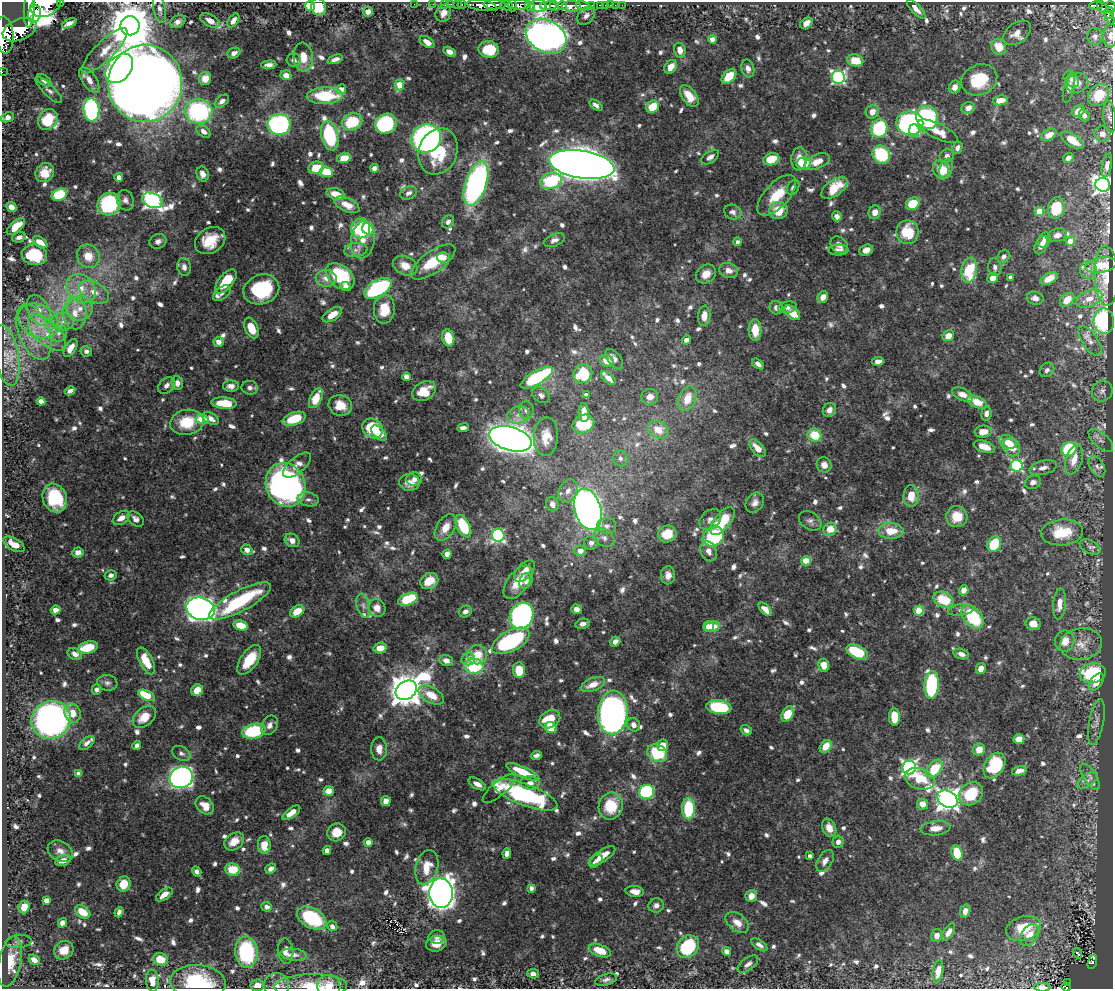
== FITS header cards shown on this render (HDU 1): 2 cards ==
NAXIS1  =                 1111
NAXIS2  =                  987

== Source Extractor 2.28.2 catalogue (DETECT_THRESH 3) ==
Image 1111 x 987 px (HDU 1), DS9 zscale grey, 1 PNG px = 1 image px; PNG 1115 x 991 px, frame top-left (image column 1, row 987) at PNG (2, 2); each listed source drawn as its Kron ellipse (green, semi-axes under 4 px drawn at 4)
Background 0.783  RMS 0.012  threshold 0.0345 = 3 sigma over >= 5 px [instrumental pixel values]
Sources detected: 970; of the 970, the 500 brightest by FLUX_AUTO listed and drawn (470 fainter detections omitted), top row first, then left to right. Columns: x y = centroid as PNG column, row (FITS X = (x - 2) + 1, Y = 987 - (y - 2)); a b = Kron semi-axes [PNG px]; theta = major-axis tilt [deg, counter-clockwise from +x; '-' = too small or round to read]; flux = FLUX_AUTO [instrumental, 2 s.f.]
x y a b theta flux
60 3 3 2 - 56
46 4 16 11 27 2600
414 4 2 2 - 3
433 4 2 2 - 6.2
445 4 3 3 - 22
451 4 2 2 - 9.9
457 4 3 2 - 5.8
462 5 4 3 - 22
482 5 15 5 -9 1100
495 5 11 4 -2 1000
512 5 7 3 -87 130
518 5 11 5 -2 690
562 5 5 3 - 330
591 5 3 3 - 68
600 5 4 3 - 38
605 5 2 2 - 6
610 5 2 2 - 7.3
615 5 2 2 - 3.9
622 5 2 2 - 4.9
1096 5 7 3 -1 94
310 6 5 5 - 42
507 6 6 4 -19 230
530 6 5 4 - 170
538 6 8 6 6 400
548 6 8 4 1 1200
554 6 5 3 - 640
571 6 9 5 2 1200
583 6 7 4 -16 190
1111 6 6 3 -74 250
319 7 9 7 -72 22
1102 7 6 4 -68 150
29 9 18 5 87 2500
159 9 14 6 -77 4.3
916 9 12 5 -46 5.7
368 12 5 4 - 5.5
443 13 9 7 55 4.8
1109 13 6 5 - 140
34 14 9 6 80 1100
586 16 10 7 50 4
1110 18 6 4 -59 87
233 20 8 4 53 4.8
210 21 11 6 -28 7.3
178 22 8 6 30 3.6
69 23 8 4 25 4.9
806 23 7 5 38 6.8
130 26 9 9 - 3500
20 30 18 10 22 2700
1017 33 16 10 35 7.2
4 35 18 9 -85 2800
546 36 21 15 -29 950
1095 36 8 7 - 3.5
1110 36 12 7 86 3.9
712 39 4 4 - 9.9
427 42 8 5 -34 6.2
999 47 8 7 - 14
489 49 10 8 -2 25
680 50 7 6 - 6.9
105 51 31 9 45 13
450 52 6 4 -32 5.5
234 53 7 5 27 4.4
303 57 14 9 -85 12
335 59 8 4 20 3.2
294 60 7 6 - 3.1
855 60 8 6 -14 15
269 65 7 4 4 3.4
671 67 7 5 54 7.2
119 68 16 11 50 260
748 68 9 6 -76 4.3
2 72 2 2 - 6
286 75 5 5 - 6.3
729 76 9 6 46 16
838 77 6 6 - 150
205 78 6 6 - 11
1071 79 9 6 -49 3.1
44 80 8 5 -34 4.4
89 80 14 7 -56 8.1
979 80 18 15 25 35
145 83 39 37 81 2000
1077 83 11 9 23 7.1
399 85 5 4 - 21
955 87 7 5 67 5.4
1069 88 15 5 77 3.6
341 89 5 4 - 7.1
49 90 18 6 -44 3.8
1099 95 12 9 51 21
325 96 18 8 2 43
689 96 12 7 -53 14
1000 100 7 5 9 9.9
222 101 8 5 39 3.5
596 105 7 4 -36 3
653 107 7 6 - 21
968 108 7 5 27 6.2
91 110 11 8 -85 120
198 111 14 12 -3 110
1078 111 7 5 33 8.5
872 112 7 6 - 7
1084 115 6 5 - 3.3
7 117 7 4 22 5.6
927 117 12 11 - 110
1110 117 16 6 -84 3.1
48 119 11 9 57 25
352 122 10 8 22 33
910 123 13 12 - 220
279 124 11 10 - 160
386 124 11 9 26 89
879 129 9 8 - 63
203 131 8 5 -42 4.4
914 131 6 5 - 25
938 131 22 7 -26 12
1102 134 8 8 - 4.2
1049 135 8 5 32 8.6
330 136 15 8 -77 63
426 138 15 14 - 240
1072 140 12 6 -33 13
957 148 6 5 - 3.3
438 152 24 19 67 41
881 155 9 8 - 51
947 156 7 6 - 3.6
710 157 10 5 35 4.1
344 158 7 5 13 13
1068 158 5 4 - 3.4
771 159 8 6 16 18
799 159 11 8 82 8
817 162 13 7 23 10
582 164 33 14 -9 2000
803 164 7 6 - 22
1107 165 12 5 78 4.4
316 168 8 6 19 17
374 168 4 4 - 5.2
946 169 10 6 71 6.2
941 170 10 7 -72 14
326 172 6 5 - 21
45 173 10 9 - 12
203 174 7 6 - 4.7
119 177 4 4 - 4.2
551 181 11 8 15 51
476 184 23 10 71 230
1103 185 7 7 - 330
793 188 8 5 60 3.3
835 188 15 8 35 22
408 193 8 6 26 3.7
336 194 9 5 -18 10
59 195 8 5 20 43
777 195 25 12 47 22
125 200 10 8 -67 4
152 200 11 7 -25 280
109 204 12 11 - 71
913 204 7 6 - 23
347 205 13 7 -25 9.1
11 207 5 4 - 9.3
1056 208 11 8 73 27
778 210 9 8 - 17
1039 211 4 4 - 26
733 212 9 7 -23 3.8
875 212 7 6 - 6.1
837 216 5 4 - 3.3
448 222 7 5 55 3
16 226 11 5 41 13
361 228 10 9 - 57
368 229 6 5 - 28
907 232 12 11 - 26
1057 235 9 6 17 4.7
19 237 7 5 16 4
363 240 19 11 82 12
554 240 11 6 21 3.6
1044 240 8 6 60 4.9
158 241 9 7 22 3.4
210 241 16 12 33 19
1070 241 5 4 - 9.4
40 242 8 5 -33 9.2
737 242 4 4 - 3.7
839 245 9 7 -39 4.4
1041 245 9 6 63 5.6
356 250 12 7 7 4.3
838 250 10 5 1 4.5
866 250 7 5 23 5.4
34 255 12 10 -10 36
88 256 12 11 - 12
444 257 6 5 - 4.1
1004 257 7 5 53 3
433 262 26 10 35 26
1101 265 15 7 8 14
405 266 13 9 -24 10
184 267 9 6 -81 4.1
995 267 9 6 -82 3
728 270 9 7 -19 6.3
969 270 12 7 80 41
1088 270 9 8 - 3.9
706 274 11 8 39 7.9
340 276 16 11 -38 53
1106 276 30 12 -88 8.9
1010 277 4 3 - 3.6
326 278 10 8 -5 7.4
993 278 5 5 - 10
1049 278 9 5 30 13
226 281 14 7 51 26
346 286 6 4 -24 4.3
378 288 15 8 31 96
81 289 16 13 -45 16
261 289 18 14 20 65
94 292 16 9 -28 9.7
222 293 10 6 38 3.1
823 297 6 5 - 6.8
1035 298 8 6 -10 5.7
1089 299 14 8 23 7.5
1067 300 8 6 43 13
787 307 9 5 12 3.1
80 308 13 12 - 11
776 308 7 6 - 5
384 309 14 10 86 18
39 310 16 10 -62 11
75 313 16 11 -88 13
792 313 9 5 -40 12
332 315 11 5 33 10
704 316 10 6 85 7.3
38 321 21 16 -27 25
1104 321 13 10 -84 74
63 322 11 8 -4 6.4
251 328 11 6 -66 15
755 330 11 6 -90 16
34 332 29 15 -69 28
47 333 23 11 -41 18
59 333 8 8 - 4.5
948 336 6 5 - 9.9
448 338 9 6 -77 17
686 340 5 4 - 6.8
1090 341 17 8 -56 5.4
219 342 5 5 - 5.1
71 348 10 5 59 8.4
86 351 5 5 - 3
6 355 31 12 -79 16
614 359 12 6 -52 4.9
607 361 7 6 - 12
878 361 6 4 6 5.5
758 364 7 4 -36 3.3
1047 370 8 6 42 3.4
583 374 10 9 - 48
406 377 4 4 - 8.3
537 378 18 6 30 84
608 378 9 4 -43 6.3
177 383 7 5 -83 4.8
166 385 9 7 43 4
231 386 8 5 -1 4.2
250 388 8 7 - 3.2
70 391 5 4 - 3.2
424 391 12 9 29 15
1102 391 11 10 - 4.4
963 394 11 5 -26 8.1
541 395 9 7 -35 3.5
586 395 4 4 - 3.7
650 397 8 8 - 5.9
316 398 11 6 64 18
687 399 13 8 71 15
41 401 4 4 - 8.8
977 402 10 5 -23 16
224 403 13 6 -5 21
340 405 12 10 -19 14
526 410 9 7 -85 4.1
829 410 7 6 - 5.1
584 413 9 5 -86 7.6
986 414 7 5 82 4.2
518 415 11 8 17 6.1
202 419 6 5 - 19
211 419 9 5 -30 5.4
294 419 12 6 18 26
187 422 17 12 11 24
583 424 11 9 24 41
373 428 11 9 -40 39
463 428 6 4 8 3.5
658 430 10 8 -29 12
983 432 8 6 6 9.5
379 433 9 5 -43 8.4
815 435 7 6 - 22
546 437 19 12 87 14
510 439 22 11 -16 950
1101 440 15 7 -42 4.3
1008 442 9 6 -24 9.3
984 447 11 5 -19 8.5
1012 447 9 8 - 15
757 448 10 5 -48 9.6
1069 449 7 7 - 51
620 458 8 7 - 3
1074 460 15 8 71 11
297 465 17 8 39 7.4
824 465 8 7 - 5
1017 466 6 6 - 110
1097 466 12 6 -60 4.1
1043 468 14 7 13 5.2
414 479 8 6 -1 3.2
409 482 10 8 -3 7
1033 482 8 6 22 3.6
286 485 22 19 -69 330
568 491 12 9 62 6.5
911 496 10 8 89 13
55 498 15 12 -69 44
308 499 10 7 -8 3.4
755 503 11 8 54 4.3
552 504 7 6 - 5.9
588 509 21 13 -72 580
957 517 10 10 - 16
121 518 9 6 33 5.4
136 519 9 6 -37 3.7
710 519 12 9 40 4.9
722 521 16 8 50 36
810 521 12 8 -33 3.9
463 526 12 6 -63 40
607 526 9 8 - 3.6
446 528 15 9 57 11
830 529 7 6 - 14
891 531 12 8 -1 17
1062 532 21 13 4 30
667 534 9 8 - 21
498 535 6 6 - 120
713 537 11 9 33 75
604 538 11 8 -34 4.2
292 540 8 6 -32 5.7
591 543 7 7 - 3.5
14 544 12 6 -30 9.1
994 544 8 6 61 31
1090 547 11 6 -27 3.6
247 550 5 5 - 4.8
580 551 6 5 - 7
709 551 10 7 -65 5.7
78 552 5 5 - 5.7
447 554 5 4 - 5.9
806 561 5 4 - 28
525 571 13 7 47 7.8
111 575 6 5 - 3.1
668 575 9 7 88 5.8
429 581 9 7 30 13
526 581 8 6 61 4.6
518 582 19 10 52 18
964 590 5 4 - 6.6
408 599 10 5 22 47
943 600 10 7 -28 27
240 601 34 10 28 81
1059 604 15 6 84 8
363 606 12 6 -76 4.1
377 608 9 8 - 7.5
200 609 14 11 -16 590
577 609 5 4 - 4.5
765 609 8 4 -45 5.6
56 610 5 4 - 5.3
961 610 13 5 9 3.6
297 611 8 5 34 14
919 611 5 4 - 30
465 612 6 5 - 4.5
522 616 13 11 63 200
973 617 13 8 -49 57
583 624 7 5 14 3.5
1033 624 7 6 - 8.2
241 625 7 5 -14 15
708 626 5 5 - 6.8
712 626 8 5 9 11
511 641 21 10 28 82
1065 641 10 10 - 9.4
615 642 5 4 - 4.3
1081 644 21 15 10 13
88 647 10 6 15 22
380 648 7 5 12 9.8
857 652 11 6 -25 40
75 654 7 5 -25 3.9
961 654 8 5 -17 4.7
477 655 10 9 - 16
468 659 7 6 - 3.8
249 660 17 8 55 24
446 660 7 5 -21 6.2
146 661 15 6 -62 20
824 665 6 5 - 11
474 666 9 7 -2 44
981 669 5 4 - 6.5
519 670 8 6 -83 19
1093 673 13 10 8 59
1096 682 10 5 54 8.6
107 683 10 8 -10 3.3
593 685 13 6 22 10
932 685 14 7 87 83
96 690 5 5 - 3.1
197 690 6 5 - 9.5
406 690 11 9 38 1800
147 695 8 5 -24 28
431 695 14 7 -30 16
719 707 12 7 -7 60
72 713 9 8 - 9
613 713 22 15 85 370
788 714 8 5 59 19
144 717 13 9 41 15
894 717 8 5 -87 23
550 719 11 8 30 23
51 720 20 18 26 310
1096 722 23 7 79 5.5
270 725 10 7 58 4.5
633 725 7 6 - 4.9
551 728 6 5 - 14
746 730 6 4 -31 3.1
254 731 12 7 11 50
1019 739 5 4 - 11
87 743 9 5 40 3.2
137 745 5 4 - 3.1
663 745 6 5 - 12
826 746 7 5 52 12
379 749 11 8 -88 6.4
979 750 6 6 - 8.8
181 753 10 6 -26 3
657 753 10 8 -29 39
536 755 5 4 - 3.4
994 765 14 9 57 45
909 767 7 7 - 210
935 769 10 6 54 32
1019 771 7 4 14 5.9
522 772 18 5 -24 24
79 774 4 4 - 7.9
181 777 12 10 27 360
1090 777 15 6 -58 4.8
920 779 15 10 -19 24
1088 780 12 5 33 4
530 783 9 7 -5 5.2
477 784 9 5 -29 4.9
499 789 21 7 40 9
329 791 5 5 - 11
647 792 7 7 - 91
971 794 13 10 40 30
525 795 34 10 -21 130
947 799 11 8 -30 650
386 801 5 5 - 6.1
922 804 6 5 - 8.8
205 805 10 7 -44 12
611 806 13 12 - 29
688 808 11 6 89 43
291 813 10 4 36 8.6
829 828 9 6 -68 8.2
935 828 15 7 6 8.2
337 832 9 8 - 11
234 841 11 8 37 11
368 842 4 4 - 8
838 842 6 5 - 3.6
264 845 9 6 90 12
327 850 4 4 - 3.4
60 851 13 10 -31 6.1
507 853 5 4 - 4.2
957 853 8 5 -73 33
602 856 15 6 34 11
810 856 4 4 - 3.3
63 860 8 5 18 7.3
596 861 8 5 39 3.8
825 861 12 7 57 5.4
427 867 17 11 74 16
271 868 5 4 - 3.4
233 869 7 6 - 19
197 872 5 4 - 3.2
124 884 8 6 64 15
531 888 4 4 - 4
635 891 9 5 -5 5.8
441 893 15 11 -86 1100
164 894 9 5 36 7.4
751 896 6 5 - 7.7
46 900 4 4 - 7.3
656 905 8 7 - 3.3
24 907 6 5 - 10
267 907 5 4 - 3.5
965 911 6 5 - 6
83 912 8 5 -36 17
119 912 5 4 - 3.2
312 918 16 10 -29 55
737 922 13 8 -38 7.7
63 923 5 4 - 6.2
332 926 5 4 - 3.1
1023 928 18 12 17 25
948 932 10 5 59 4.5
937 935 6 5 - 5
1030 935 12 8 54 9.5
437 937 8 7 - 3.8
19 942 13 6 5 3.1
436 944 10 7 15 10
759 945 9 4 -35 3.3
688 947 12 10 47 45
64 950 10 8 38 11
286 951 12 8 -85 5.9
600 951 11 6 -21 16
727 951 4 4 - 5.4
246 952 15 11 -86 73
1078 953 5 3 - 9
293 955 13 6 -6 4.3
160 959 7 6 - 17
34 960 6 5 - 7.2
10 962 25 11 79 20
1092 962 7 4 74 29
748 964 12 6 37 3.7
938 971 11 5 80 7.5
533 974 6 4 -10 3.3
606 980 11 5 16 3.2
152 981 11 6 -85 9.5
198 982 28 17 -5 59
1067 983 3 2 - 3.9
257 985 7 6 - 6.8
276 985 12 12 - 6.9
311 986 36 12 1 24
329 986 11 11 - 10
1042 987 8 3 -3 5.4
1066 987 5 3 - 11
At the frame edge (FLAGS 8, measured only in part): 14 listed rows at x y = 60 3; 46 4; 1111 6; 29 9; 4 35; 1110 36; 2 72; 7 117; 198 982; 257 985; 311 986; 329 986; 1042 987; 1066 987
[470 fainter detections neither listed nor drawn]